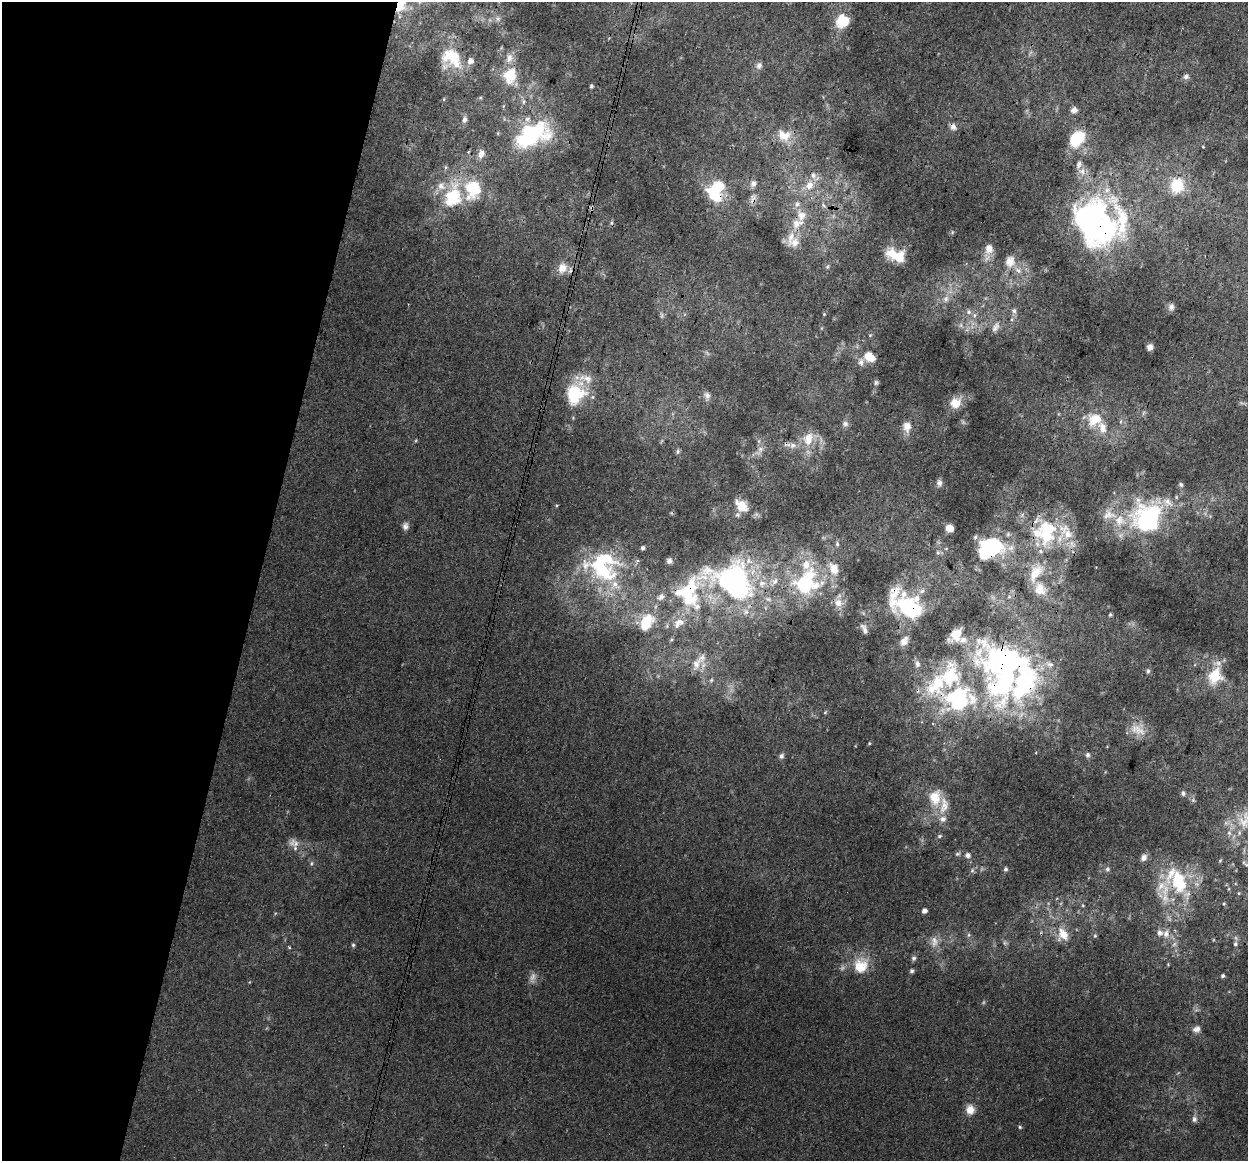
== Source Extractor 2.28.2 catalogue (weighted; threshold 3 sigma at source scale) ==
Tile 9 of 4 x 4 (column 1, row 3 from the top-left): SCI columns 14-1259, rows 1439-2597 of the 5018 x 5256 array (HDU 1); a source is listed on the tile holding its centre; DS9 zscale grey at full resolution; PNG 1250 x 1163 px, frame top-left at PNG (2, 2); no overlay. Shown black and unused: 21% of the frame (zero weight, under 3 of 4 exposures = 5% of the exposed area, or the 3 px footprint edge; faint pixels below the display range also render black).
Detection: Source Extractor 2.28.2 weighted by HDU 2 'WHT'; one run over the whole footprint, this tile lists its part. Background 0.00927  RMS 0.0038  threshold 0.0172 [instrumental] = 3 sigma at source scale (4.5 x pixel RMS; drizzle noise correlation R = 1.50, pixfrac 1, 0.0396/0.0396 arcsec/px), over >= 5 px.
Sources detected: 185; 5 too faint to see at this stretch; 5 inside a brighter object's white glare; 2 cosmic-ray / hot-pixel residue — not listed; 46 inside a brighter listed object's ellipse — not listed separately; the other 127 listed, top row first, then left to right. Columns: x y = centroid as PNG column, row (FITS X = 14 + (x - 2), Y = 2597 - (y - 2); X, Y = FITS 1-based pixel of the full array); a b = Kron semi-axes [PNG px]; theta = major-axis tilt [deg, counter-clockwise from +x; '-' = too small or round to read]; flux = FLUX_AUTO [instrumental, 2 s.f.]
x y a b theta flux
399 7 14 11 72 6
498 18 8 7 - 1.4
843 21 9 9 - 14
455 57 23 14 74 9.1
509 58 14 9 74 3
470 61 6 6 - 2.3
759 66 10 7 59 1.5
510 76 17 14 72 10
1186 76 8 6 36 1.3
591 86 4 4 - 0.68
444 99 5 3 - 0.29
1074 110 9 7 6 1.7
464 120 8 6 77 1.3
953 127 9 7 -79 1.8
784 135 20 16 -11 6.6
533 136 41 25 19 40
1076 139 19 13 53 14
481 154 9 7 72 2.9
1082 171 11 9 -74 3
753 183 10 7 61 1.6
809 185 13 11 47 4.7
1177 186 8 8 - 21
715 191 25 19 70 18
453 197 30 21 72 20
752 199 13 8 82 2.2
797 204 9 7 79 1.8
823 205 6 5 - 0.78
1091 222 52 37 -60 120
797 224 19 11 33 5.9
952 232 6 4 -74 0.45
795 242 15 13 43 4.9
989 249 12 10 85 3.9
896 255 22 12 -23 10
1010 261 16 13 76 4.8
827 267 7 5 54 0.68
562 268 15 13 62 4.7
946 299 10 8 75 2.2
1171 307 10 7 77 1.4
1014 311 8 7 - 1.4
969 312 7 7 - 1.3
824 314 4 4 - 0.34
995 327 15 8 59 2.4
1150 347 6 5 - 1.5
869 357 13 10 -30 5.3
876 383 7 5 87 0.79
575 394 30 24 61 19
707 395 10 8 -77 1.7
955 403 14 12 33 5.1
1095 419 22 18 34 9.2
1121 421 6 4 71 0.54
845 424 8 7 - 1.4
907 427 13 10 -89 3.5
808 439 19 14 75 7.6
793 445 9 8 - 2
760 449 9 7 88 1.7
678 452 6 6 - 0.77
939 483 9 7 -78 1.4
1181 485 6 5 - 0.77
741 506 18 12 -41 6.1
1109 515 21 12 9 5.5
1147 519 36 34 38 49
405 526 9 7 80 1.5
949 528 8 7 - 3.3
1066 532 29 15 -53 11
1046 537 23 16 -83 17
837 544 7 5 -76 0.9
990 547 24 18 24 32
643 548 4 3 - 0.89
938 553 6 5 - 0.83
602 571 48 31 -4 39
1036 573 29 14 57 8.7
733 581 39 28 -26 110
774 581 15 8 54 3
806 584 33 27 48 39
687 592 42 37 85 36
838 603 12 11 - 3.8
909 607 34 22 -37 24
1110 615 5 4 - 0.53
647 622 25 15 60 11
864 629 12 5 -64 1.5
904 641 12 8 54 2.5
696 664 19 10 68 4.2
917 664 10 7 -86 1.6
1007 667 79 65 -79 140
1148 671 6 5 - 0.83
1215 676 22 17 63 11
711 680 5 5 - 0.6
936 685 41 24 50 25
825 712 5 4 - 0.43
1137 729 24 13 -28 5.6
869 743 4 3 - 0.36
1087 755 6 5 - 1
781 756 8 6 48 1.2
1183 793 6 5 - 0.93
935 797 23 16 83 9
1193 800 7 4 -72 0.65
943 819 9 8 - 2.1
939 836 6 5 - 0.64
294 843 15 11 -12 3.4
957 854 6 4 43 0.62
968 855 6 6 - 1.5
1143 858 8 6 58 2
1220 861 5 5 - 0.47
1005 869 5 5 - 0.82
1107 869 6 5 - 0.8
972 870 6 5 - 0.7
1171 873 32 19 60 13
1239 893 5 4 - 0.46
1187 894 13 10 73 3.4
1224 904 5 4 - 0.48
924 911 4 4 - 1.8
1063 934 15 12 -66 5.6
1166 934 11 8 77 2.8
969 935 6 5 - 0.65
1095 936 6 4 68 0.54
934 941 17 9 -87 3.2
1235 944 7 6 - 0.99
353 945 5 5 - 0.6
289 947 5 3 - 0.33
914 958 6 6 - 0.92
860 966 22 20 51 9.7
912 971 6 5 - 0.72
1223 976 5 4 - 0.79
1196 1029 10 8 20 1.8
970 1110 11 10 - 3.8
1194 1119 9 7 88 1.4
1020 1127 5 4 - 0.48
Overlapping masked pixels (flux is a lower limit): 15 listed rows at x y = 399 7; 953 127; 533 136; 715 191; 752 199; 1091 222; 896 255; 990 547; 733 581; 806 584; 687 592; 909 607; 1007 667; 936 685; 294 843
Isophote crosses this tile's border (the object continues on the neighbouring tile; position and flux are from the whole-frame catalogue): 1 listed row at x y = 399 7